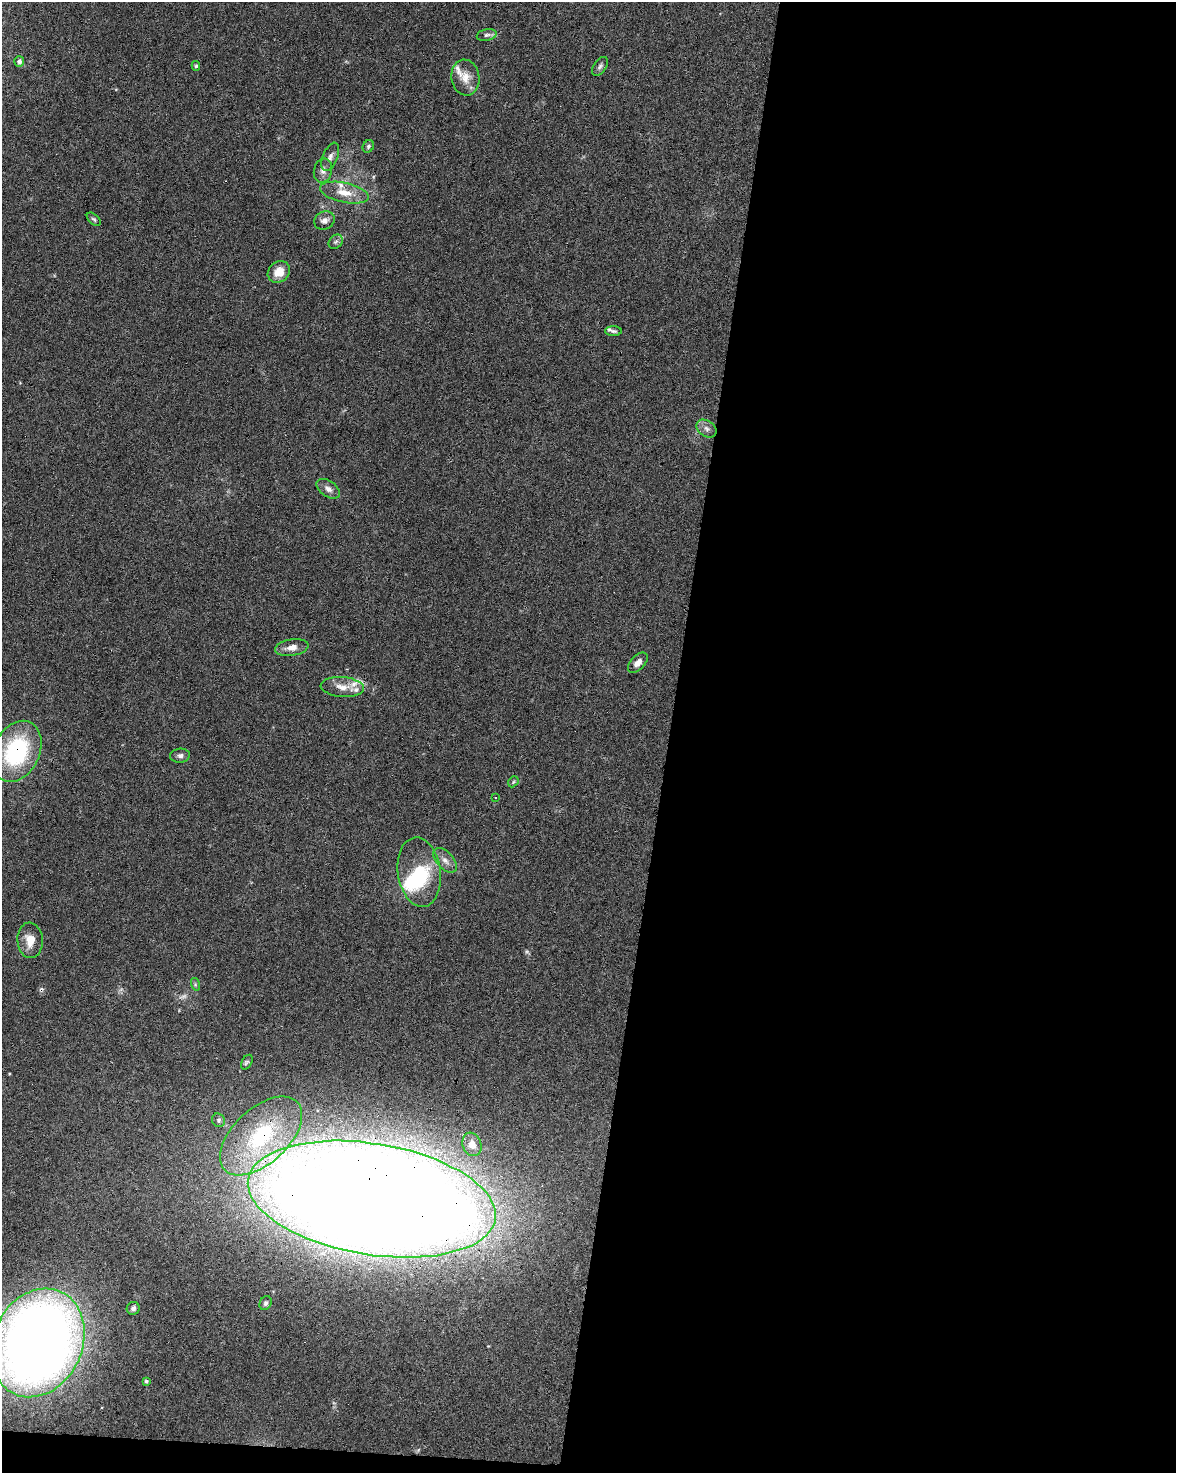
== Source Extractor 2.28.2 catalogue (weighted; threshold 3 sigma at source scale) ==
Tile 12 of 4 x 3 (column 4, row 3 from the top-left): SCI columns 3527-4700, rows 281-1751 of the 4700 x 4920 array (HDU 1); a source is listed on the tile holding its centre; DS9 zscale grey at full resolution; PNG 1178 x 1475 px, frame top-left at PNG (2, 2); each listed source drawn as its Kron ellipse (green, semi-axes under 4 px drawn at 4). Shown black and unused: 44% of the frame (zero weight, under 3 of 6 exposures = <1% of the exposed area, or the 3 px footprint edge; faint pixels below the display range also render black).
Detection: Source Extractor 2.28.2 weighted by HDU 2 'WHT'; one run over the whole footprint, this tile lists its part. Background 0.0445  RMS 0.0036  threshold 0.0148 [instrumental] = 3 sigma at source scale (4.09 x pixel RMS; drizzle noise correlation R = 1.36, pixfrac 0.8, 0.0396/0.0396 arcsec/px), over >= 5 px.
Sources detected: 47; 2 too faint to see at this stretch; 1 inside a brighter object's white glare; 2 cosmic-ray / hot-pixel residue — neither listed nor drawn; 6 inside a brighter listed object's ellipse — not listed separately; the other 36 listed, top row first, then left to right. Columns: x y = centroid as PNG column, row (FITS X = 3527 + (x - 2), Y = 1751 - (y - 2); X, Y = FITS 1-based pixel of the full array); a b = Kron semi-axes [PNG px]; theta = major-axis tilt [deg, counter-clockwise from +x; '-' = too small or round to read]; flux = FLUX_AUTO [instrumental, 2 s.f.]
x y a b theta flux
487 35 10 5 12 1.1
19 61 5 5 - 1.2
196 66 5 4 - 0.51
600 66 11 6 55 1
465 78 18 14 -82 4.6
368 146 6 5 - 0.67
330 157 15 7 68 1.8
323 171 12 9 75 2
344 193 25 10 -12 5.8
94 219 8 5 -44 0.65
324 220 10 8 26 1.8
336 242 8 6 43 0.83
279 272 12 10 41 4.8
613 331 8 4 -1 0.71
707 429 11 7 -35 1.7
328 489 13 7 -35 2
292 647 17 8 9 3
638 663 12 7 47 2.3
342 687 22 10 -5 4
16 751 32 23 64 36
180 756 10 7 5 1.2
513 782 6 4 47 0.51
496 797 3 3 - 0.65
445 860 15 8 -48 2.3
419 872 35 21 -82 20
30 940 18 12 -86 4.8
195 984 6 4 -73 0.5
247 1062 8 5 60 0.63
218 1120 7 6 - 0.74
261 1136 50 27 43 31
472 1144 12 9 -71 3.5
372 1199 125 55 -9 1600
266 1303 7 5 66 0.79
133 1308 6 6 - 1.2
38 1343 56 44 65 450
146 1381 4 4 - 0.59
Overlapping masked pixels (flux is a lower limit): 4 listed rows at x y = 16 751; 261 1136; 372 1199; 38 1343
Isophote crosses this tile's border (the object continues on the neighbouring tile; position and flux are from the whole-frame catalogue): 1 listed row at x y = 38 1343